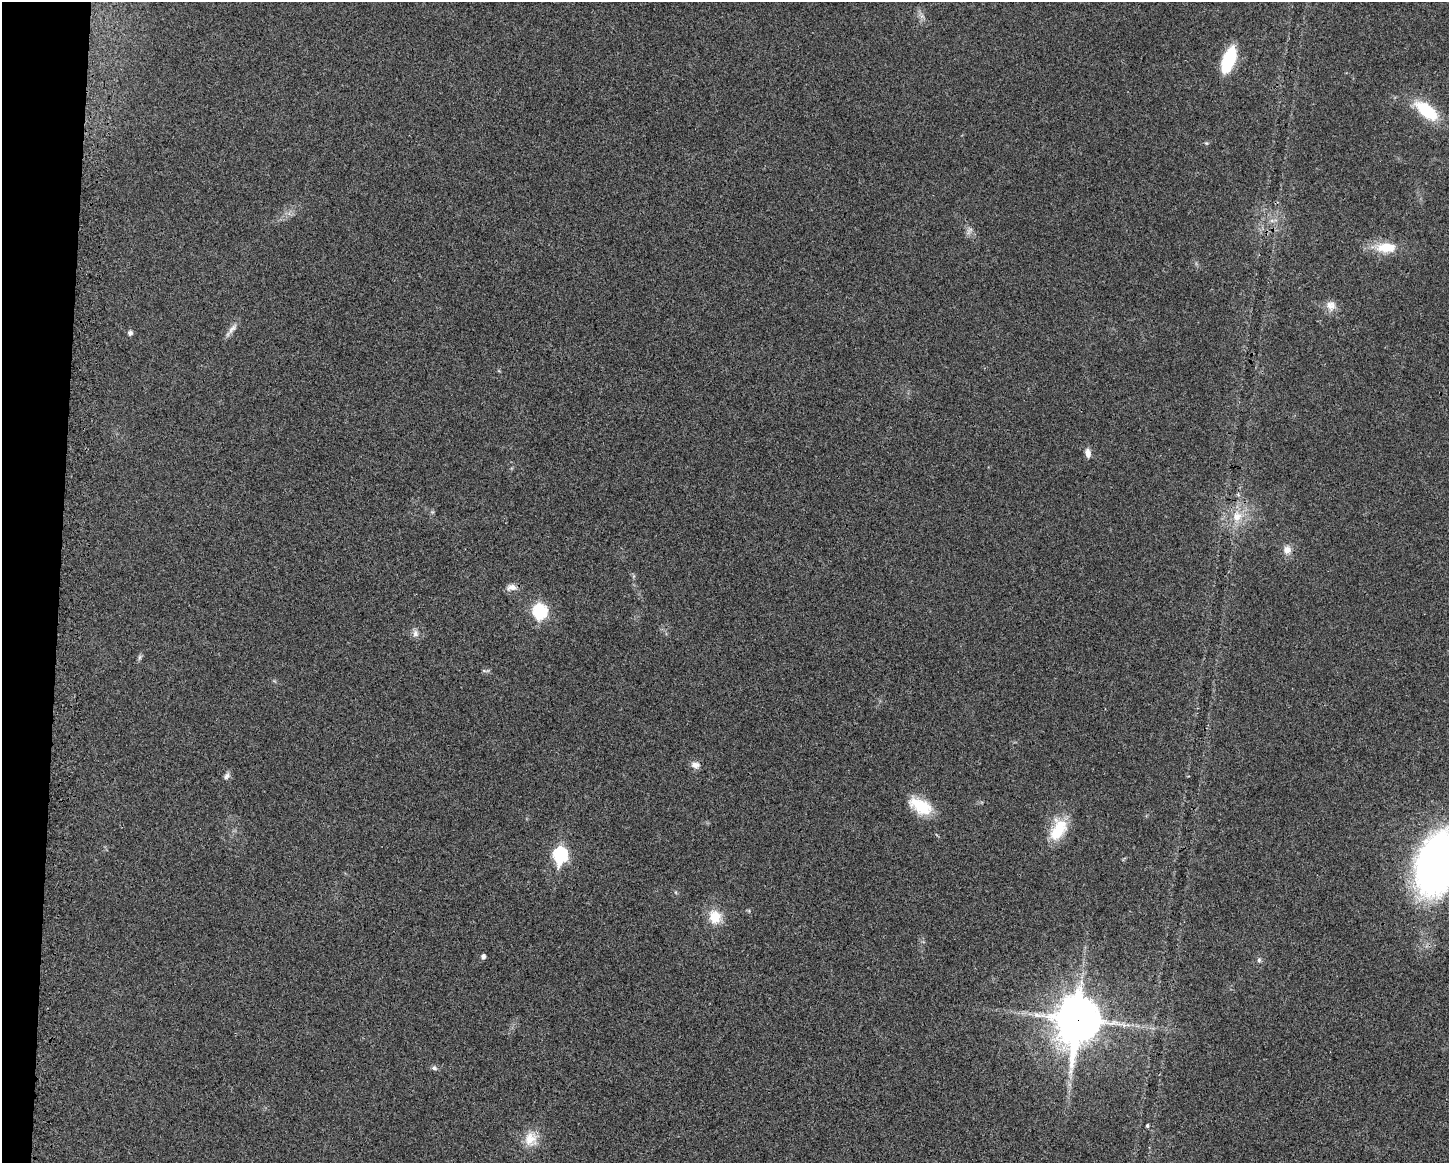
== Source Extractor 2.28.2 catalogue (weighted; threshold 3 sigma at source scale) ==
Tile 7 of 3 x 4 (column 1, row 3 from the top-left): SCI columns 225-1671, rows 1196-2356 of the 4705 x 4716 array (HDU 1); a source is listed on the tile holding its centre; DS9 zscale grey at full resolution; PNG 1451 x 1165 px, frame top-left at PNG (2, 2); no overlay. Shown black and unused: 4% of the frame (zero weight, under 3 of 4 exposures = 3% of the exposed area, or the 3 px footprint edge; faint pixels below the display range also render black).
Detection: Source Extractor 2.28.2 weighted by HDU 2 'WHT'; one run over the whole footprint, this tile lists its part. Background 0.0234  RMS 0.0057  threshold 0.0255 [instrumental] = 3 sigma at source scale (4.5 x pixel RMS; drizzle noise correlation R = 1.50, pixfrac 1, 0.05/0.05 arcsec/px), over >= 5 px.
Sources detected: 33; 2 too faint to see at this stretch — not listed; the other 31 listed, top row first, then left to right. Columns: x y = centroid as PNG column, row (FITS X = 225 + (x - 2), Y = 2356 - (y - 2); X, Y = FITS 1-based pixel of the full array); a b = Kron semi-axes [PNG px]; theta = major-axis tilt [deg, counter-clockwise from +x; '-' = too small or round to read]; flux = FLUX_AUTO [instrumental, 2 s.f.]
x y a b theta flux
922 16 13 5 -54 2.6
1229 60 27 12 70 30
1426 110 28 13 -38 30
1206 143 5 4 - 0.72
1385 247 31 13 -1 15
1331 306 14 13 - 5
232 329 20 7 52 3.5
130 333 7 6 - 1.7
1088 453 12 7 -82 3.4
432 512 6 4 44 0.85
1237 516 19 15 78 14
1287 550 11 10 - 4.7
511 587 14 8 6 3.7
540 611 8 7 - 65
415 633 11 8 87 2.8
140 657 9 5 77 1.3
484 671 8 4 -7 0.93
695 765 11 9 -14 3.5
227 776 11 6 51 2.1
920 806 29 16 -32 20
1058 830 28 17 62 21
560 855 8 7 - 98
1437 863 55 33 71 310
749 911 6 4 -72 0.7
715 917 14 12 -64 13
483 956 5 4 - 2.1
1259 960 7 6 - 1.2
1077 1020 18 14 81 2000
434 1068 8 6 -20 1.6
1147 1125 4 3 - 0.79
531 1139 22 18 81 11
Overlapping masked pixels (flux is a lower limit): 1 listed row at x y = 1077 1020
Isophote crosses this tile's border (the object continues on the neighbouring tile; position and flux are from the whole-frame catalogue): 1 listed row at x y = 1437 863